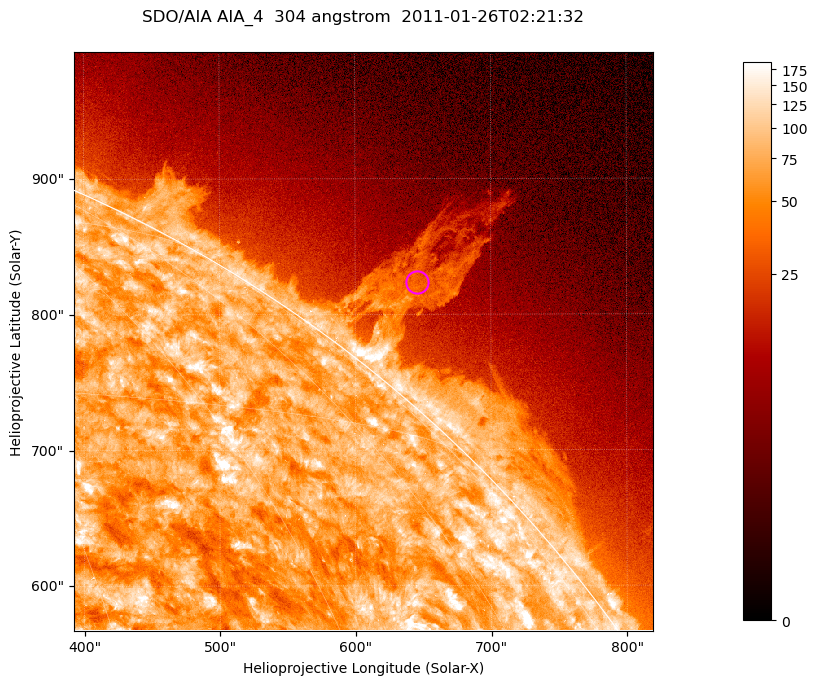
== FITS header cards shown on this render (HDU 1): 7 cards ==
TELESCOP= 'SDO/AIA '           / For AIA: SDO/AIA
INSTRUME= 'AIA_4   '           / For AIA: AIA_ATA1, AIA_ATA2, AIA_ATA3 or AIA_AT
WAVELNTH=                  304 / [angstrom] Wavelength
WAVEUNIT= 'angstrom'           / Wavelength unit: angstrom
DATE-OBS= '2011-01-26T02:21:32.126' / [ISO] Date when observation started; ISO 8
CTYPE1  = 'HPLN-TAN'           / CTYPE1; Typically HPLN
CTYPE2  = 'HPLT-TAN'           / CTYPE2; Typically HPLT

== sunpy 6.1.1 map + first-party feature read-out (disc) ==
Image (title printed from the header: SDO/AIA AIA_4  304 angstrom  2011-01-26T02:21:32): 711 x 711 px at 0.6 arcsec/px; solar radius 975 arcsec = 1624 px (partial field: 2.6% of the solar disc is inside the frame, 42% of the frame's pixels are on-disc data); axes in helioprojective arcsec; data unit not stated in the header (colour bar unlabelled)
Orientation: roll -0.132 deg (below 1 deg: not rotated)
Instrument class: DISC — disc imager (sunpy class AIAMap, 304 A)
Bright regions (active regions / flare kernels): reference = the on-disc median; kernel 7 px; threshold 5 sigma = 123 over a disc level ~74.2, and >= 1.15x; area >= 505 px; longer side >= 9 px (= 5.4 arcsec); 0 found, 0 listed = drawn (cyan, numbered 1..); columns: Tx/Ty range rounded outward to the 2 arcsec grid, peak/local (2 s.f.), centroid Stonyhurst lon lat
Off-limb structures (1.02-1.3 R_sun): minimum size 252 px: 4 found; the strongest spans PA ~320..325 deg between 1.02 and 1.17 R_sun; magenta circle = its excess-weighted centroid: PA ~320 deg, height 1.07 R_sun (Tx ~646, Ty ~824 arcsec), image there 2.5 x the reference